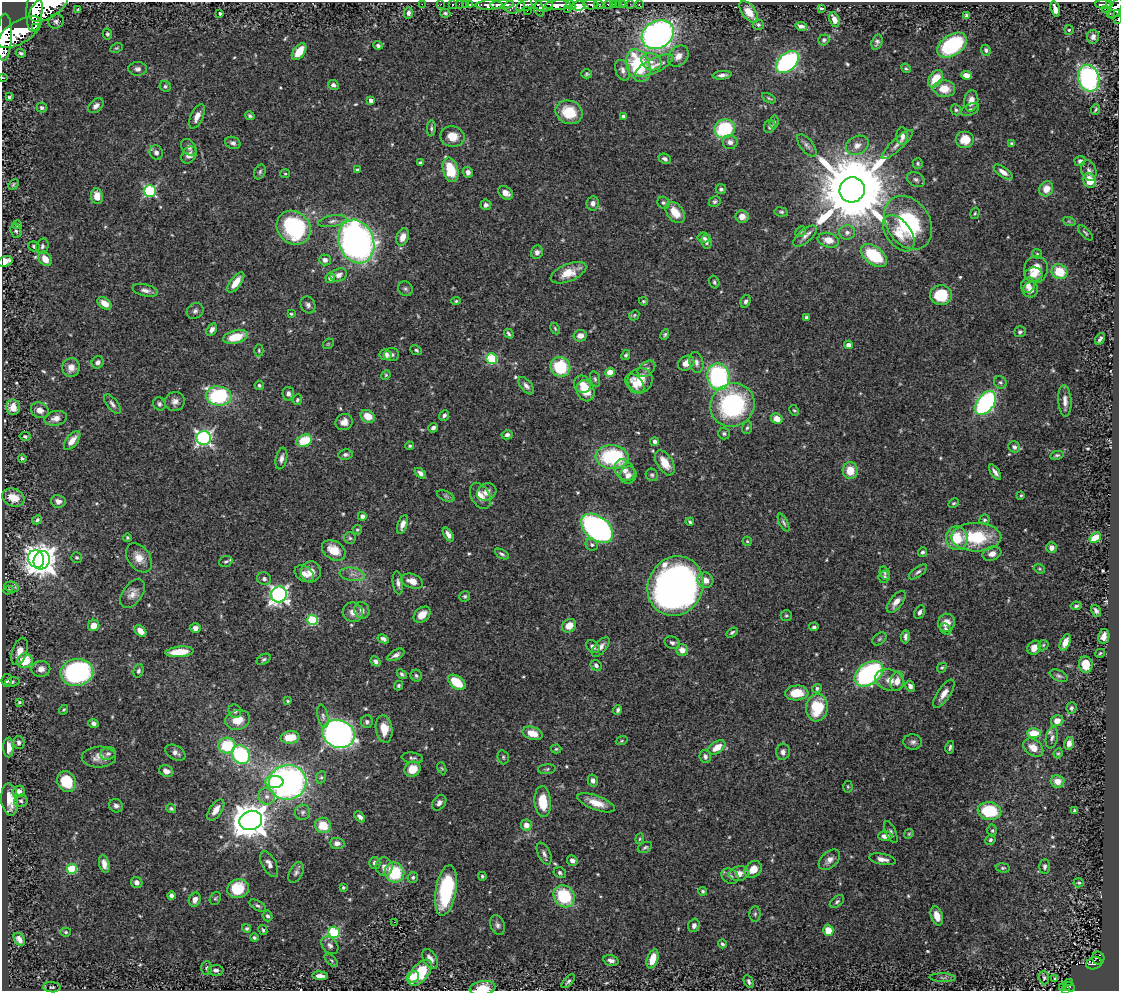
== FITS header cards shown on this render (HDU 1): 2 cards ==
NAXIS1  =                 1117
NAXIS2  =                  989

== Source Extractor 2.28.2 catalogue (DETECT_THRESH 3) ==
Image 1117 x 989 px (HDU 1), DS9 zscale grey, 1 PNG px = 1 image px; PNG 1121 x 993 px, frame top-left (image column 1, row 989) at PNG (2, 2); each listed source drawn as its Kron ellipse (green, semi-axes under 4 px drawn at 4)
Background 0.609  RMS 0.014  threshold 0.0432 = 3 sigma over >= 5 px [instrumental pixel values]
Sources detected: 580; of the 580, the 500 brightest by FLUX_AUTO listed and drawn (80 fainter detections omitted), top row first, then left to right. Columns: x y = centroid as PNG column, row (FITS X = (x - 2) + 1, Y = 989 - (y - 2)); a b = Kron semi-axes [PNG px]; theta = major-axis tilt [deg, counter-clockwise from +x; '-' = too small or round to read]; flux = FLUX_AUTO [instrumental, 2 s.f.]
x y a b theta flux
422 4 2 2 - 8.3
441 4 2 2 - 9.5
453 4 3 3 - 30
459 4 2 2 - 9.4
465 4 2 2 - 12
470 4 3 3 - 36
608 4 4 3 - 62
613 4 2 2 - 7.2
618 4 2 2 - 6.9
623 4 2 2 - 4.8
630 4 3 3 - 7.6
1103 4 8 3 -2 190
489 5 13 4 1 1200
502 5 12 3 2 1000
527 5 11 5 22 650
544 5 9 6 1 570
558 5 13 5 3 1700
571 5 5 3 - 390
591 5 7 4 -4 250
599 5 4 3 - 120
639 5 3 2 - 10
1109 5 4 3 - 130
49 6 22 11 34 4400
514 6 10 7 12 350
538 6 11 5 -65 470
579 6 6 5 - 3700
821 8 4 3 - 1.6
1116 8 11 5 66 570
78 9 4 3 - 1.4
567 9 2 2 - 110
1055 9 8 4 -73 5.7
1105 9 2 2 - 26
34 11 21 8 86 3400
527 11 2 2 - 25
749 12 12 6 -52 14
220 13 3 3 - 1.5
408 13 6 4 88 3.1
445 13 5 3 - 1.4
1110 14 3 2 - 41
1117 14 4 2 - 63
966 15 3 3 - 1.7
834 20 8 4 -66 8.1
1118 20 4 2 - 31
56 21 8 7 - 3.7
758 25 5 5 - 1.7
801 26 6 4 -11 3.5
35 27 2 2 - 4000
1069 30 5 4 - 1.6
19 32 24 11 31 4400
107 34 5 4 - 2.1
658 35 17 13 30 370
4 37 23 7 87 3000
1093 37 7 6 - 4.6
824 40 5 5 - 1.9
877 42 8 5 73 2.5
378 45 5 4 - 2.7
952 45 16 10 34 86
116 48 7 4 25 1.3
986 50 5 4 - 2.2
299 52 10 5 53 19
21 53 5 4 - 2.2
678 56 12 9 46 7.8
651 62 10 8 -22 6.8
787 62 13 8 41 190
638 65 17 11 -69 74
654 66 20 7 26 9.3
906 68 5 4 - 1.4
138 69 9 7 0 3.8
623 70 10 7 -69 4.8
587 74 5 4 - 1.5
722 75 9 3 6 3.5
966 75 5 4 - 6.7
2 77 3 2 - 6
1089 78 13 10 -75 190
936 79 9 6 56 21
333 85 6 4 -25 3.5
165 86 6 5 - 2
944 89 11 8 -5 15
9 97 3 3 - 1.4
769 98 7 4 -30 1.5
371 100 4 4 - 5.1
971 101 10 7 83 7.6
96 106 9 6 42 4.2
42 108 5 5 - 2.4
1095 109 5 3 - 1.5
956 110 5 5 - 1.7
970 110 9 5 24 2.8
569 112 14 11 -22 31
197 116 13 6 65 7.8
250 116 5 3 - 1.9
623 116 4 4 - 2.2
774 122 6 4 80 1.8
770 126 7 5 61 2.6
431 128 8 4 86 1.9
725 129 10 9 - 68
452 136 12 10 -11 15
902 136 9 5 89 5.3
965 140 9 8 - 17
730 142 7 7 - 4
233 143 8 6 -23 3.1
1011 143 3 3 - 1.5
897 144 20 6 43 6.2
807 145 13 6 -51 3.8
857 145 12 9 27 7.8
189 147 9 6 -53 3.5
156 153 7 6 - 4.2
189 155 9 7 60 4.9
665 159 6 5 - 3.2
1080 161 5 5 - 2.6
420 163 4 3 - 1.8
918 164 5 5 - 1.7
357 170 3 3 - 2
450 170 12 7 -75 34
1089 170 11 7 -71 4.2
260 172 8 5 64 2
468 172 6 5 - 3.9
1003 172 11 5 -35 6.6
285 174 5 4 - 1.2
916 180 9 6 -31 3
1090 180 7 6 - 20
13 184 6 3 46 1.5
721 189 5 5 - 2.4
1046 189 8 6 59 11
852 190 13 12 - 15000
150 191 6 6 - 130
506 193 8 6 -34 6.7
97 196 8 6 -82 13
715 202 6 5 - 2.1
593 203 7 6 - 4.4
663 203 6 5 - 2.1
486 205 5 5 - 3.1
675 212 12 8 -51 17
781 212 7 4 -10 1.8
975 213 6 4 73 1.4
742 216 6 6 - 8.7
332 221 14 5 11 4.7
1069 221 6 4 -19 1.5
908 223 29 21 -57 97
17 225 5 4 - 2.1
294 228 18 16 -45 110
16 231 7 5 -69 2.1
801 232 6 4 45 1.4
847 232 8 7 - 4
899 233 21 12 -53 15
1085 233 9 3 -46 1.6
805 236 14 6 41 5
403 237 9 6 70 7.7
704 238 6 5 - 2.5
828 240 11 7 -14 12
356 242 22 17 -70 490
706 242 7 5 -78 3.5
34 246 6 5 - 2.6
42 246 7 6 - 2.8
537 252 7 6 - 3.8
1037 254 5 4 - 1.3
874 255 15 9 -38 61
45 259 8 6 -55 12
325 260 6 5 - 5
5 261 7 5 18 11
1036 270 13 12 - 16
1059 272 8 7 - 26
568 273 19 8 22 19
1033 274 9 7 4 8.1
339 275 8 6 24 4.9
330 278 5 5 - 4.5
236 282 12 5 53 13
714 282 6 5 - 1.8
1028 285 8 7 - 5.5
405 289 8 7 - 2.4
145 290 13 6 -13 4.4
1030 290 8 7 - 7.4
941 295 11 10 - 43
456 301 5 4 - 1.4
643 301 4 3 - 1.3
746 301 6 5 - 3
104 303 8 5 -36 10
308 305 8 7 - 3.7
195 311 9 7 37 3.3
291 314 3 3 - 1.2
634 315 5 4 - 1.3
806 317 4 3 - 2
555 328 6 4 -64 1.3
212 330 7 4 57 4.3
1020 332 6 5 - 2.3
509 334 5 3 - 1.9
665 335 5 4 - 1.7
580 336 6 5 - 6.5
236 337 13 6 14 26
1100 339 6 3 59 2.3
328 344 6 4 43 1.3
848 345 4 4 - 5.1
259 350 6 4 -88 1.4
416 350 6 4 -24 1.8
386 355 6 5 - 6.7
392 355 7 6 - 3
626 355 5 4 - 1.9
492 358 5 5 - 78
98 362 6 5 - 3.8
696 362 10 7 -77 4.5
686 363 9 7 35 9.5
71 367 9 8 - 9.2
560 367 10 9 - 48
646 369 10 7 39 3.8
610 373 4 4 - 27
386 375 5 4 - 1.2
718 377 13 11 -78 140
595 379 8 5 -75 2
640 380 12 12 - 23
1000 382 7 6 - 2.2
582 384 9 8 - 6.2
635 384 12 7 -49 7.1
259 385 5 4 - 1.9
526 386 10 5 -51 4.1
586 391 11 8 -68 22
288 394 7 6 - 3.3
219 396 13 9 -8 94
297 400 5 4 - 1.9
175 401 10 9 - 5.9
1065 401 16 6 -86 6.8
985 403 13 8 53 190
112 404 11 5 -53 3.6
159 404 7 6 - 2.5
732 405 23 21 40 140
13 407 8 7 - 8.7
40 410 9 7 -28 6.6
794 410 6 4 -60 1.2
444 415 6 4 51 2.8
368 416 7 6 - 16
56 418 11 7 12 6.5
777 419 6 5 - 11
344 422 9 8 - 8.3
433 428 5 4 - 3.4
747 428 6 5 - 1.9
724 434 6 5 - 2
507 435 6 4 14 3.2
25 436 5 4 - 1.8
204 438 7 7 - 300
72 441 11 5 52 9.9
304 441 8 5 20 33
655 442 4 3 - 3.2
410 446 4 4 - 1.5
1014 447 6 5 - 2.6
345 454 7 5 6 2.2
1057 455 7 3 10 1.7
612 457 16 12 -5 87
22 458 4 4 - 1.8
281 459 11 5 78 4.6
665 463 14 7 -58 16
624 470 11 9 -52 7.7
850 471 8 7 - 17
995 472 9 3 -56 3.8
420 473 6 4 -40 3.2
628 475 9 8 - 6.2
652 475 6 6 - 2
487 492 10 8 28 7.1
1021 495 3 3 - 1.2
446 496 9 5 -24 1.9
480 496 14 9 -60 9.3
13 498 11 8 -23 15
58 501 7 6 - 4.5
953 503 6 4 27 1.3
362 516 4 4 - 4.6
37 520 5 4 - 2.1
984 520 5 5 - 2
690 522 4 3 - 1.9
784 523 10 4 -63 2.2
402 524 10 4 71 6.5
597 528 18 11 -39 320
357 530 5 5 - 1.5
448 535 8 4 -57 4.7
976 537 25 14 0 55
127 538 4 4 - 1.6
350 538 6 6 - 1.9
957 538 12 10 -88 26
1095 538 6 4 35 21
747 541 4 4 - 1.3
592 545 6 5 - 2.7
1051 548 5 5 - 5.3
334 550 13 9 -32 19
922 552 5 4 - 2.2
502 554 7 4 -30 2.1
992 554 9 7 19 6.5
77 557 5 5 - 1.4
139 558 16 11 -55 12
36 559 9 8 - 290
42 560 9 8 - 1400
226 562 7 5 23 2
1039 569 6 4 -21 1.3
311 572 10 10 - 11
918 572 11 5 36 2.8
885 573 7 4 -73 1.8
304 574 10 7 -34 8
352 574 13 6 -8 6.2
884 577 6 5 - 2.1
264 579 7 6 - 3
705 580 8 7 - 9.1
412 581 11 7 -18 9.9
398 583 11 5 -82 3.8
675 586 30 27 62 660
12 587 7 5 -14 3.2
8 590 5 3 - 1.4
133 593 16 9 55 7.9
279 594 8 8 - 350
465 596 6 5 - 1.8
896 602 13 6 51 7.3
1076 606 5 4 - 1.9
362 610 8 7 - 5.8
1096 611 6 4 -59 2.8
353 612 10 9 - 7.6
919 612 7 5 63 3.3
422 615 9 6 40 11
786 616 5 5 - 2
312 620 5 5 - 82
946 623 9 8 - 8.8
94 625 6 5 - 9.8
569 626 7 6 - 12
814 627 5 4 - 2.5
195 628 5 5 - 4.7
946 629 6 5 - 1.8
140 631 7 4 -44 9.6
732 632 6 4 33 1.7
1104 636 7 5 80 6.1
905 637 7 3 87 3.1
383 639 6 4 -26 2.9
880 639 8 5 41 2
1065 642 9 4 65 8.7
672 643 8 6 -19 3.1
1043 645 6 4 47 1.3
593 647 7 5 -43 3.9
601 647 12 6 49 5.7
1034 648 7 6 - 8.3
682 650 6 5 - 8.5
19 651 14 7 71 11
179 652 14 5 5 21
1100 653 5 3 - 1.3
396 655 9 5 28 4
264 659 7 5 29 2
25 661 8 7 - 25
376 661 5 4 - 3.5
1086 664 8 7 - 16
596 665 6 5 - 3.2
942 668 5 4 - 1.4
41 669 9 8 - 7.3
138 671 7 5 71 2.6
77 672 16 13 8 210
402 674 5 3 - 2.1
869 674 16 10 36 170
416 676 6 5 - 2.1
1059 676 9 5 -25 2.5
7 680 6 5 - 2.7
890 680 15 10 -19 11
897 681 10 6 76 7.4
12 682 7 4 9 2.2
457 682 10 6 -36 32
399 686 5 4 - 1.8
910 686 6 4 -62 3.4
817 688 5 4 - 2
797 693 11 7 4 23
944 694 16 6 56 8
288 701 3 3 - 1.5
19 702 3 3 - 1.4
817 708 14 11 81 39
1071 708 6 5 - 2.5
64 710 5 4 - 1.3
618 710 5 4 - 2.4
235 711 7 6 - 2.4
323 716 12 5 -77 2.9
238 720 12 10 15 16
1057 721 6 5 - 7.4
367 722 6 6 - 3
93 723 5 4 - 3.7
384 729 14 8 -83 15
533 733 10 6 -17 13
1034 733 7 5 1 21
339 734 16 13 -20 390
290 737 9 6 8 22
1052 737 11 6 79 3.9
622 741 6 4 19 1.2
19 742 6 5 - 3.3
913 742 9 7 -6 3.6
1069 743 6 5 - 5.9
227 746 8 8 - 44
717 747 9 5 34 13
950 747 6 3 77 2
8 748 10 5 -88 7.9
1033 748 11 8 -36 10
556 749 5 4 - 1.5
783 752 8 7 - 4.6
175 753 11 7 -28 5.6
1058 753 5 4 - 1.2
108 754 8 6 15 2.7
241 755 10 8 -53 110
99 757 17 10 2 9.5
503 757 7 5 -76 1.9
705 757 7 5 -72 2.7
412 758 11 5 -7 2.4
442 768 6 4 -68 1.2
412 769 8 7 - 17
547 769 9 4 4 1.9
166 771 7 5 -23 6.3
321 777 6 5 - 1.8
593 781 6 5 - 3.9
1057 781 7 6 - 9.5
66 782 11 9 -58 35
274 782 9 6 1 18
288 782 18 17 - 420
848 787 6 4 -88 1.4
19 792 6 5 - 7
267 796 8 8 - 5.3
10 800 16 8 -84 18
21 801 6 6 - 2.6
543 802 15 8 -85 26
439 803 8 6 53 4.1
596 803 19 7 -21 15
116 806 7 6 - 3.5
171 809 5 4 - 1.7
216 810 12 6 56 9.1
989 811 12 9 -9 48
1074 811 4 3 - 1.9
303 812 7 7 - 3.1
360 817 6 4 -47 3.4
251 820 11 9 17 2100
323 825 8 7 - 21
526 825 5 5 - 7.5
992 831 6 5 - 1.5
891 832 12 5 -65 2.8
909 834 5 4 - 1.2
885 836 7 4 1 6.7
640 839 5 4 - 1.3
990 840 5 5 - 1.8
337 843 7 5 -2 4.3
645 847 7 5 26 2.2
544 854 12 6 -64 4
882 859 13 5 -11 6.3
572 860 5 5 - 4.7
829 860 12 8 43 6.3
375 863 6 5 - 3.5
104 864 9 5 -77 6.3
269 864 14 7 -63 6.2
384 867 9 8 - 6.4
1045 867 7 5 89 2.3
1003 868 7 4 -8 1.8
72 869 5 5 - 57
753 869 9 7 42 12
296 872 11 6 62 3.3
395 873 10 9 - 48
560 873 6 5 - 2.4
739 874 10 7 12 8.6
482 876 4 4 - 1.6
730 876 9 7 -30 3.3
413 877 5 5 - 2
137 882 6 5 - 4.5
1079 883 5 4 - 1.4
343 887 3 3 - 1.5
238 889 11 9 19 40
446 890 25 10 80 82
703 891 4 4 - 1.6
171 896 4 4 - 3.8
564 896 12 10 -52 54
215 898 7 5 63 1.7
195 900 7 5 71 6.2
837 901 8 5 38 2.2
258 906 9 4 -29 2.4
755 914 8 5 89 1.9
267 916 5 4 - 2.4
937 916 10 5 -73 10
394 922 3 3 - 1.2
497 925 10 7 -72 3.6
694 925 7 5 73 4.1
247 928 4 4 - 1.9
263 930 5 3 - 1.7
828 930 5 5 - 16
66 932 5 4 - 1.5
334 932 6 5 - 80
254 938 4 3 - 1.9
19 939 7 5 -59 5.5
722 944 4 3 - 1.7
330 945 10 7 -48 4
1098 958 6 6 - 89
430 959 10 6 -60 7.9
653 959 10 5 72 17
331 960 8 4 -46 1.7
611 961 7 5 -15 4
1094 963 8 6 16 140
207 968 7 5 90 2.3
216 970 7 5 1 3.8
420 973 15 8 50 54
320 976 7 4 -5 5.6
413 977 6 5 - 11
943 978 13 4 -2 2.8
1044 978 7 5 -87 1.7
1055 979 3 3 - 2.9
568 981 9 4 46 2.6
749 981 7 4 -65 2.8
1070 982 3 2 - 15
52 987 9 5 -4 1.8
1069 987 6 4 -26 97
482 988 13 7 10 18
1062 988 4 3 - 24
1065 990 3 2 - 26
At the frame edge (FLAGS 8, measured only in part): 10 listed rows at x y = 49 6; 1116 8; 34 11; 1117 14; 1118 20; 4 37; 2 77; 5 261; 482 988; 1065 990
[80 fainter detections neither listed nor drawn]